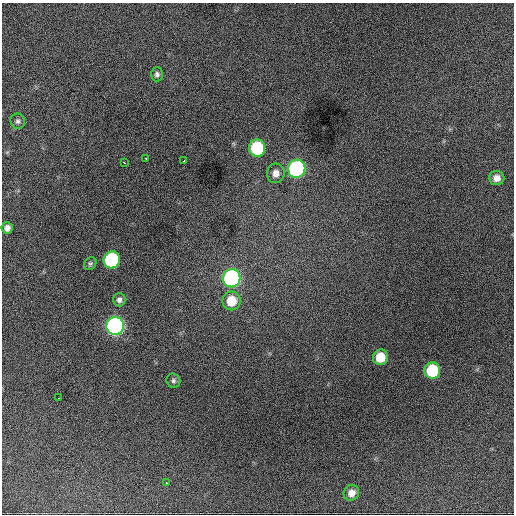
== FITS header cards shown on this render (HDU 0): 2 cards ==
NAXIS1  =                  512 / Axis length
NAXIS2  =                  512 / Axis length

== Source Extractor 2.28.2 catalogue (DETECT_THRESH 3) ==
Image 512 x 512 px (HDU 0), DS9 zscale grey, 1 PNG px = 1 image px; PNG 516 x 516 px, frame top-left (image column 1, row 512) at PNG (2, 3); each listed source drawn as its Kron ellipse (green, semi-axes under 4 px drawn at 4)
Background 1650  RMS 35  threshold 106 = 3 sigma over >= 5 px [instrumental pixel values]
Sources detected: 22; all 22 listed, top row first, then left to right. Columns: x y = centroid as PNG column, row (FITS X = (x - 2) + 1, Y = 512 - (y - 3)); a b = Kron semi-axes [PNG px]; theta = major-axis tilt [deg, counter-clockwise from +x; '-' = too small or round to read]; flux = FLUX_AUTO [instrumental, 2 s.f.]
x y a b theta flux
157 74 7 6 - 7000
18 121 8 7 - 6400
257 148 8 8 - 190000
146 158 3 3 - 4600
184 161 3 2 - 3300
124 162 3 2 - 3500
297 169 9 8 - 550000
276 173 10 9 - 18000
497 178 7 7 - 17000
7 228 6 5 - 11000
112 260 8 8 - 260000
90 264 7 5 55 4700
232 278 9 8 - 590000
119 300 7 6 - 8000
231 301 9 9 - 60000
115 326 9 8 - 930000
380 357 8 7 - 54000
432 370 8 8 - 160000
173 381 7 6 - 5500
58 398 2 2 - 1700
166 483 3 3 - 24000
351 493 8 7 - 18000